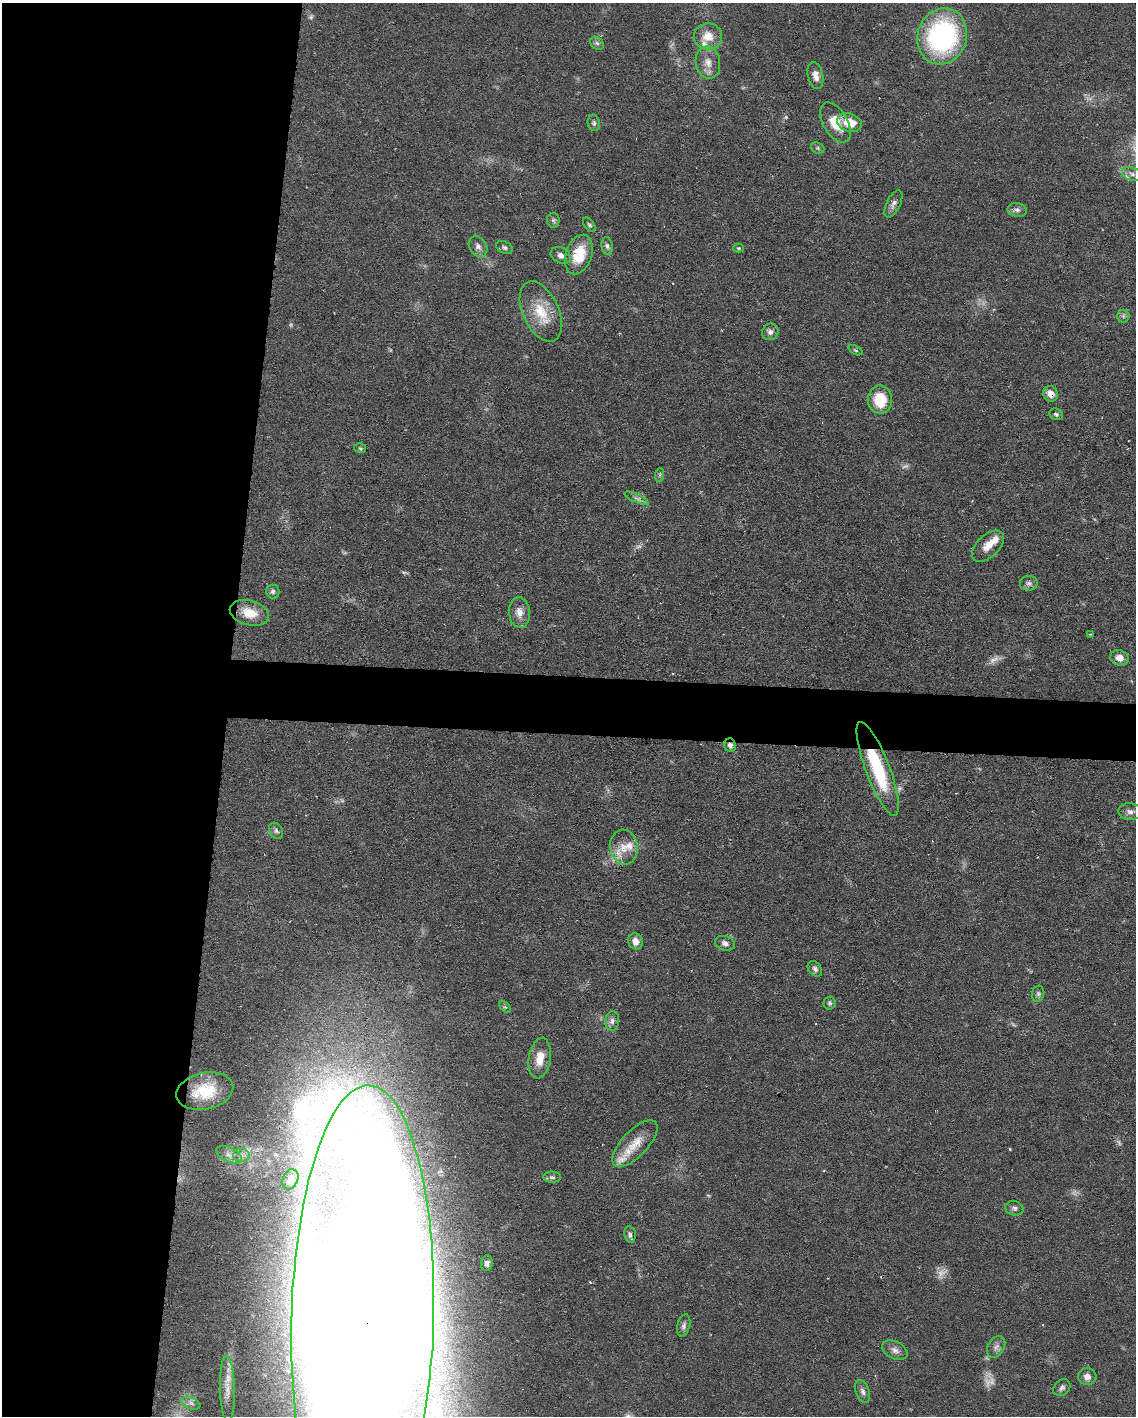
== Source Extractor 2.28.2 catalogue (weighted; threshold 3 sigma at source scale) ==
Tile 5 of 4 x 3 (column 1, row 2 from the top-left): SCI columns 1-1134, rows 1630-3043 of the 4538 x 4560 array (HDU 1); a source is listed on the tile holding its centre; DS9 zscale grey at full resolution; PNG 1138 x 1418 px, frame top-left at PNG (2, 3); each listed source drawn as its Kron ellipse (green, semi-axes under 4 px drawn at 4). Shown black and unused: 23% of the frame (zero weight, under 3 of 6 exposures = <1% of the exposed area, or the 3 px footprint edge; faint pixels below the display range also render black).
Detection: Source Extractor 2.28.2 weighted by HDU 2 'WHT'; one run over the whole footprint, this tile lists its part. Background 0.106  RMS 0.0054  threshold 0.022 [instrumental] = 3 sigma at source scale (4.09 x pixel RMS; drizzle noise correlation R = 1.36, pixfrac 0.8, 0.05/0.05 arcsec/px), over >= 5 px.
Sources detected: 83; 11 too faint to see at this stretch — neither listed nor drawn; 4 inside a brighter listed object's ellipse — not listed separately; the other 68 listed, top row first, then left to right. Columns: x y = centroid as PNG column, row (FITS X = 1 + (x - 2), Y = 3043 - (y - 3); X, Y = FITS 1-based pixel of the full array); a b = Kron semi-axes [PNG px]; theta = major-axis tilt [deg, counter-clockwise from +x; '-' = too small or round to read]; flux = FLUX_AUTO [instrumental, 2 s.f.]
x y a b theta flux
708 36 14 13 - 7.7
942 36 28 24 73 90
597 43 7 5 -43 1.3
708 62 16 12 -80 5.4
815 75 14 7 -76 3.5
835 122 22 12 -60 11
594 123 8 6 -78 1.4
849 123 13 9 -18 10
818 148 7 5 -22 0.79
1132 174 11 6 -21 2.6
893 204 15 7 64 2.4
1017 210 10 7 -10 2
553 220 7 6 - 1.2
589 225 8 5 -52 1
478 246 11 8 -56 2.6
607 246 9 5 -82 1.6
505 248 8 6 -25 1.4
738 248 5 4 - 0.59
579 254 20 13 71 17
561 255 11 7 -27 2.9
541 311 32 18 -65 16
1123 316 6 6 - 1.2
770 332 8 8 - 2.2
855 350 8 4 -27 0.74
1051 394 8 7 - 4.5
880 400 14 12 -90 16
1056 414 7 5 -25 1.1
360 448 6 4 -13 0.72
660 475 7 4 89 1
637 498 13 3 -24 1.6
988 546 19 11 44 6.4
1029 583 9 7 5 1.9
273 591 7 6 - 1.3
519 612 15 10 -84 4.7
249 613 20 12 -15 10
1090 634 3 2 - 0.41
1119 658 9 7 -18 3.8
730 745 7 6 - 1.9
878 769 50 12 -69 38
1130 812 11 8 -6 2.7
276 831 9 6 -57 1.5
624 847 17 13 -82 8.3
635 941 8 7 - 3.7
725 943 10 7 -17 2.2
815 969 8 6 -49 1.5
1038 994 8 6 77 1.3
830 1003 6 6 - 1
505 1007 7 4 -44 0.69
612 1021 9 7 85 2.2
540 1058 20 11 81 8.5
205 1091 29 18 12 20
635 1144 30 12 47 10
229 1155 14 7 -25 3.4
241 1155 8 7 - 2.1
552 1177 9 5 -1 1.3
290 1179 10 7 64 2.8
1014 1208 9 7 -14 1.8
630 1234 8 5 -79 1.3
487 1263 8 6 84 1.8
363 1318 233 71 88 5700
684 1325 11 6 77 1.8
996 1347 12 8 60 2.4
895 1350 13 8 -27 2.9
1087 1376 9 8 - 3
1062 1388 9 7 44 1.7
227 1389 33 7 -88 7.1
863 1392 12 6 -70 2.1
191 1403 10 6 -22 1.9
Overlapping masked pixels (flux is a lower limit): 4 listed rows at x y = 1051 394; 730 745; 878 769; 363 1318
Isophote crosses this tile's border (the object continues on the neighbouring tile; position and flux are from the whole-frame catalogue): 2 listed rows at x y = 942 36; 363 1318